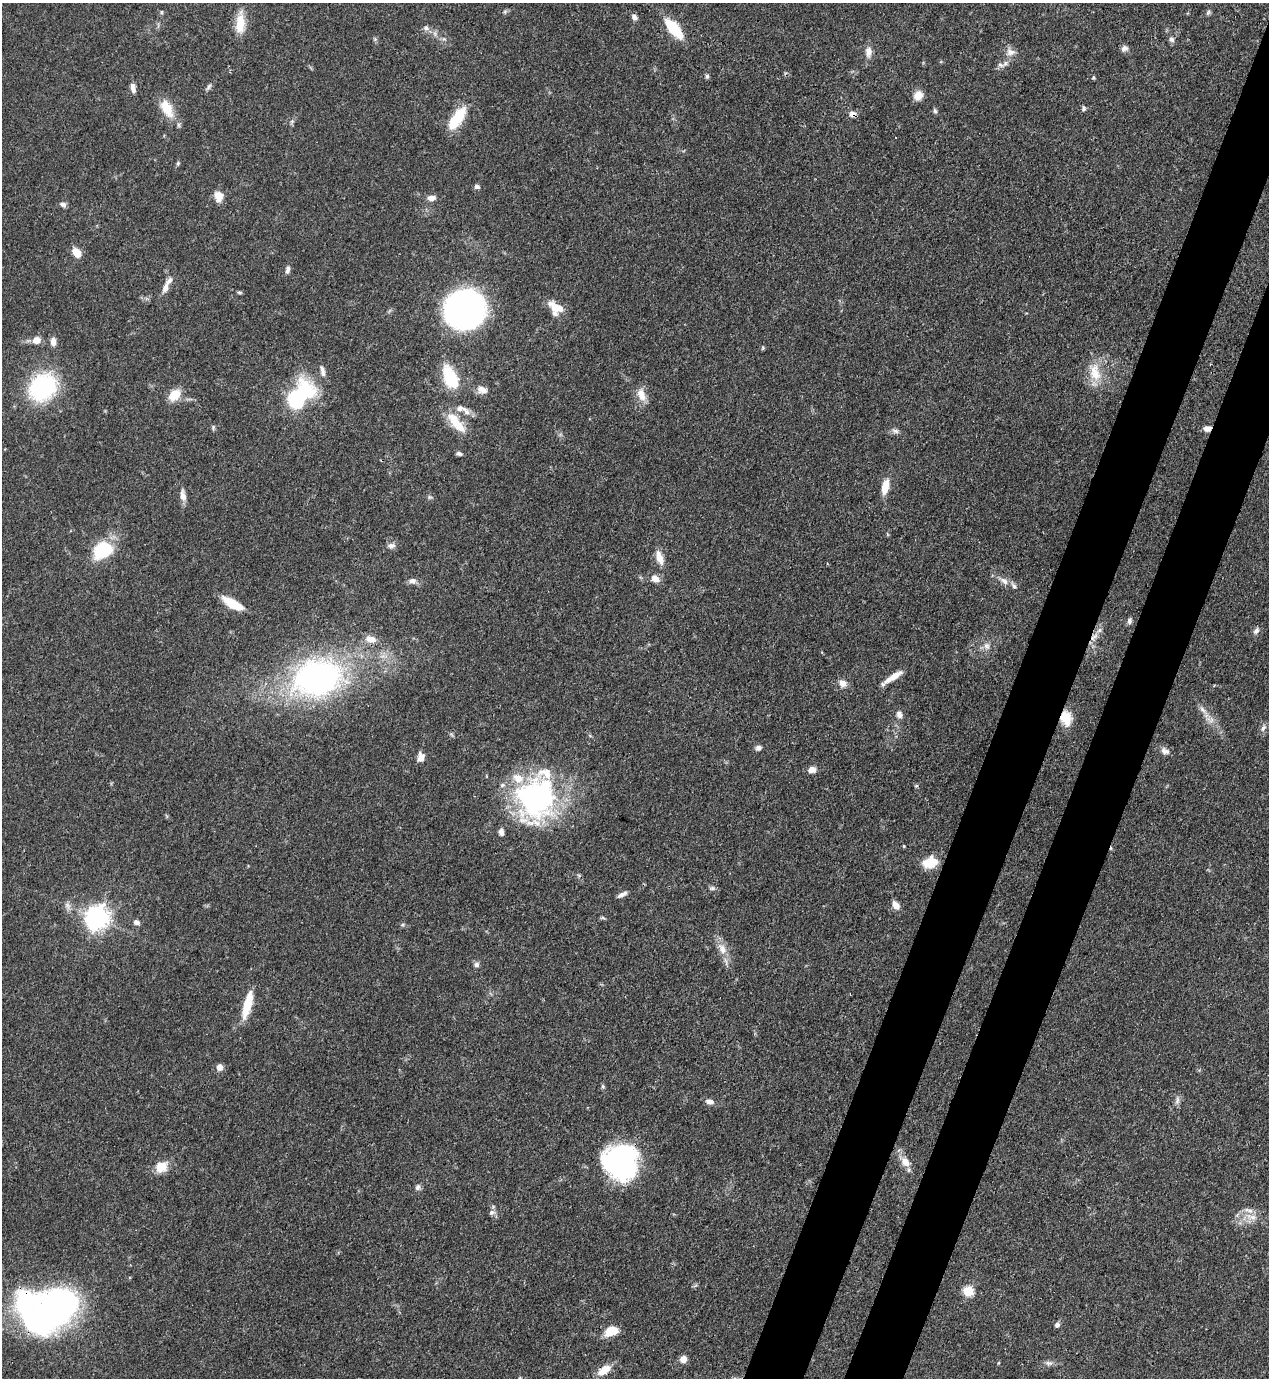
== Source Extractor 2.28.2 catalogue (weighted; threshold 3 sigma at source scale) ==
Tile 10 of 4 x 4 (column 2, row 3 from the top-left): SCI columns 1490-2756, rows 1417-2792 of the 5646 x 5587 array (HDU 1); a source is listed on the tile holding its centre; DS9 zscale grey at full resolution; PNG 1271 x 1380 px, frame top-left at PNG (2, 3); no overlay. Shown black and unused: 8% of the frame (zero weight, under 3 of 4 exposures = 7% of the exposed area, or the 3 px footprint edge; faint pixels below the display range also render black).
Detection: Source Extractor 2.28.2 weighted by HDU 2 'WHT'; one run over the whole footprint, this tile lists its part. Background 0.071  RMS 0.0036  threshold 0.0161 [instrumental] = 3 sigma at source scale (4.5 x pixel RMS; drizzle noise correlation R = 1.50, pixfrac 1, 0.05/0.05 arcsec/px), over >= 5 px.
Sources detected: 119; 1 inside a brighter object's white glare — not listed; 9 inside a brighter listed object's ellipse — not listed separately; the other 109 listed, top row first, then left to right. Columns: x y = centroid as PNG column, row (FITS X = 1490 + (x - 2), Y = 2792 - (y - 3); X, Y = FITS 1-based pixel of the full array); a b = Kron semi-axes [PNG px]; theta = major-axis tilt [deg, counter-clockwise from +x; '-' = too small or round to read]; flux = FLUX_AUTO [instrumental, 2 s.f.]
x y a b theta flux
505 11 7 4 19 0.61
161 12 6 4 89 0.44
1208 12 8 5 63 0.71
634 17 8 6 -36 1.3
240 24 25 11 87 7
426 28 8 6 -26 1.3
674 28 18 8 -50 18
435 34 7 4 -72 0.85
375 39 5 5 - 0.56
1171 39 8 6 -43 1.1
1124 48 9 7 29 1.4
868 52 14 9 88 2.7
1010 52 13 10 -4 2.6
1000 65 9 5 -27 1.2
707 76 5 4 - 0.92
1093 78 5 4 - 0.5
209 87 11 4 55 0.93
133 88 11 6 -77 1.9
918 96 10 8 62 3.7
167 108 26 13 -63 7.9
1084 108 7 5 -80 0.67
935 111 7 5 -73 0.73
852 114 8 7 - 1.9
457 118 24 10 56 15
292 121 6 5 - 0.69
178 163 6 5 - 0.59
477 186 6 5 - 1.1
219 196 12 10 -82 4.1
432 198 10 6 7 2.2
63 204 8 6 -24 1.2
77 252 9 7 -50 5.2
288 269 10 6 72 1.4
165 287 16 7 69 2.5
239 292 6 4 -1 0.56
556 308 19 12 -41 5.7
465 309 24 24 - 180
36 340 7 7 - 3.7
53 342 10 7 -86 2.2
322 371 16 6 -76 1.8
1095 372 28 15 -76 8.8
450 377 18 10 -67 23
42 387 27 22 48 44
482 390 12 8 -25 2.8
174 395 18 12 43 5.2
641 395 18 10 -71 4.2
295 400 14 12 -65 24
466 411 16 6 -44 2.2
455 421 25 12 -54 8.7
213 427 7 5 89 0.61
1207 429 9 6 0 2
895 431 10 6 -8 1.3
459 453 7 5 -13 0.95
885 487 20 9 78 4.8
183 495 16 7 -82 2.5
430 497 6 6 - 0.65
391 546 10 7 10 1.6
103 550 14 10 34 32
659 558 19 8 -72 3.8
655 578 10 8 -31 2.9
412 581 9 7 1 1.8
1004 581 13 8 -37 2.4
233 604 20 7 -30 11
1129 621 8 5 89 0.95
1256 631 10 6 51 1.2
1094 637 16 6 44 2.5
371 639 16 9 -13 3.4
987 646 10 8 -62 1.9
893 676 25 7 33 4.6
317 678 46 33 9 120
843 683 10 9 - 2.7
1203 710 15 5 -48 1.9
899 714 10 8 -75 1.8
1066 718 17 12 -78 6.4
1263 728 11 5 58 1.3
758 748 7 6 - 1.3
1165 751 13 8 -26 1.9
421 757 10 7 75 2.7
812 769 8 6 11 2.8
916 786 5 5 - 0.49
536 798 47 40 75 86
501 832 8 5 -80 1.6
904 846 5 3 - 0.34
930 862 12 9 17 11
712 888 8 5 9 0.9
622 894 12 5 29 1.6
895 905 10 7 -50 2.6
97 918 9 8 - 250
603 918 6 4 -19 0.51
136 922 7 6 - 1.5
722 949 18 10 -60 4.3
476 965 7 6 - 1.2
247 1004 30 8 75 10
220 1067 7 6 - 2.6
603 1086 6 5 - 0.59
1177 1100 12 5 80 1.4
710 1101 9 7 -13 1.9
620 1161 35 33 -39 60
905 1162 15 10 -54 3.8
161 1167 12 10 32 6.4
418 1187 7 7 - 1.2
492 1212 9 7 8 1.3
1253 1217 15 8 3 3.4
968 1291 6 5 - 20
50 1313 47 27 32 170
1057 1325 6 5 - 1.3
611 1331 13 9 22 7.5
683 1359 7 7 - 2.6
1048 1363 11 6 -6 1.4
604 1370 15 8 33 5.4
Overlapping masked pixels (flux is a lower limit): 7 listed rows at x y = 852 114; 1207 429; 1094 637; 1066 718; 620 1161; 50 1313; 604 1370